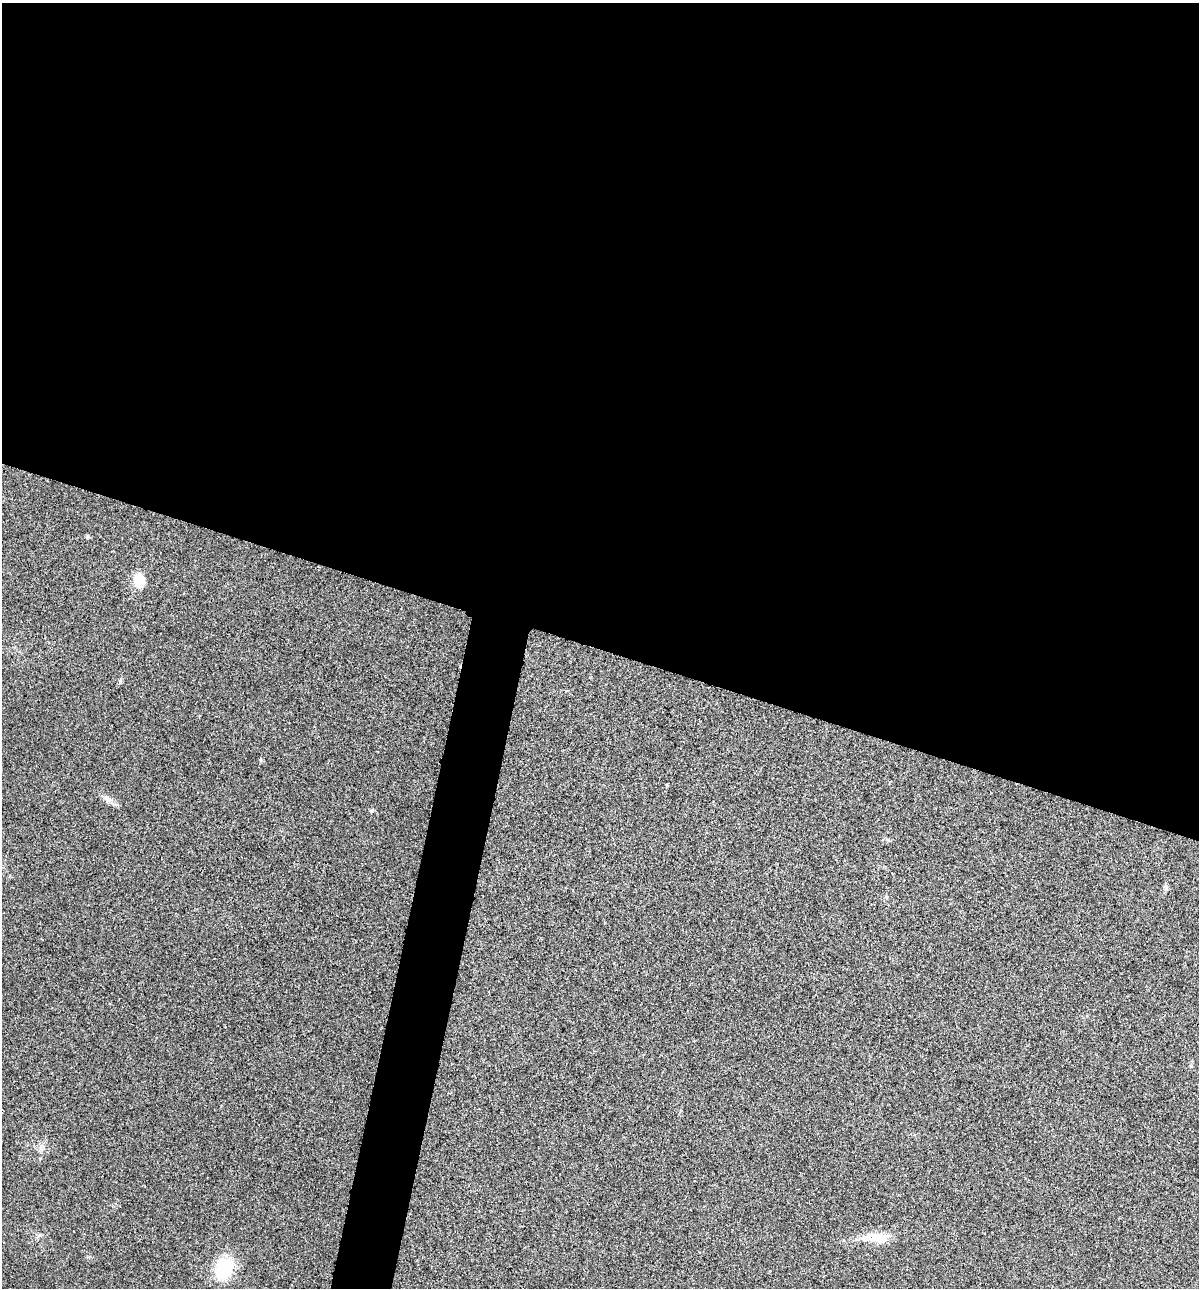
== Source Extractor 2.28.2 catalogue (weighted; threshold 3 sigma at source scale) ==
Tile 3 of 4 x 4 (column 3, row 1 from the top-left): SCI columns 2524-3720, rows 3864-5149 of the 5170 x 5154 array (HDU 1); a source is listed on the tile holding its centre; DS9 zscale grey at full resolution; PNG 1201 x 1290 px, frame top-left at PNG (2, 3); no overlay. Shown black and unused: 53% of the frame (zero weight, under 3 of 4 exposures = <1% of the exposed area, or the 3 px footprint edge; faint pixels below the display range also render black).
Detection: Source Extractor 2.28.2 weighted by HDU 2 'WHT'; one run over the whole footprint, this tile lists its part. Background 0.0252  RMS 0.0059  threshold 0.0267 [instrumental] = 3 sigma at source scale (4.5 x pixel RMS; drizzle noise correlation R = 1.50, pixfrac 1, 0.05/0.05 arcsec/px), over >= 5 px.
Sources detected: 10; all 10 listed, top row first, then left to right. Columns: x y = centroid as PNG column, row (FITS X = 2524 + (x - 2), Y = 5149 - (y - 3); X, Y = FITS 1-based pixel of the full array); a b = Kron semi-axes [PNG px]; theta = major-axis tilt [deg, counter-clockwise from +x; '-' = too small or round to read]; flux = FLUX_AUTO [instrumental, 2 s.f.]
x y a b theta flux
87 536 5 4 - 1.1
139 580 15 13 86 12
120 681 7 4 59 0.95
261 760 5 4 - 0.86
667 785 4 3 - 0.57
108 799 9 4 -19 1.9
372 810 8 3 19 0.78
1166 887 9 5 -76 1.6
879 1238 30 12 1 12
224 1269 23 17 62 29